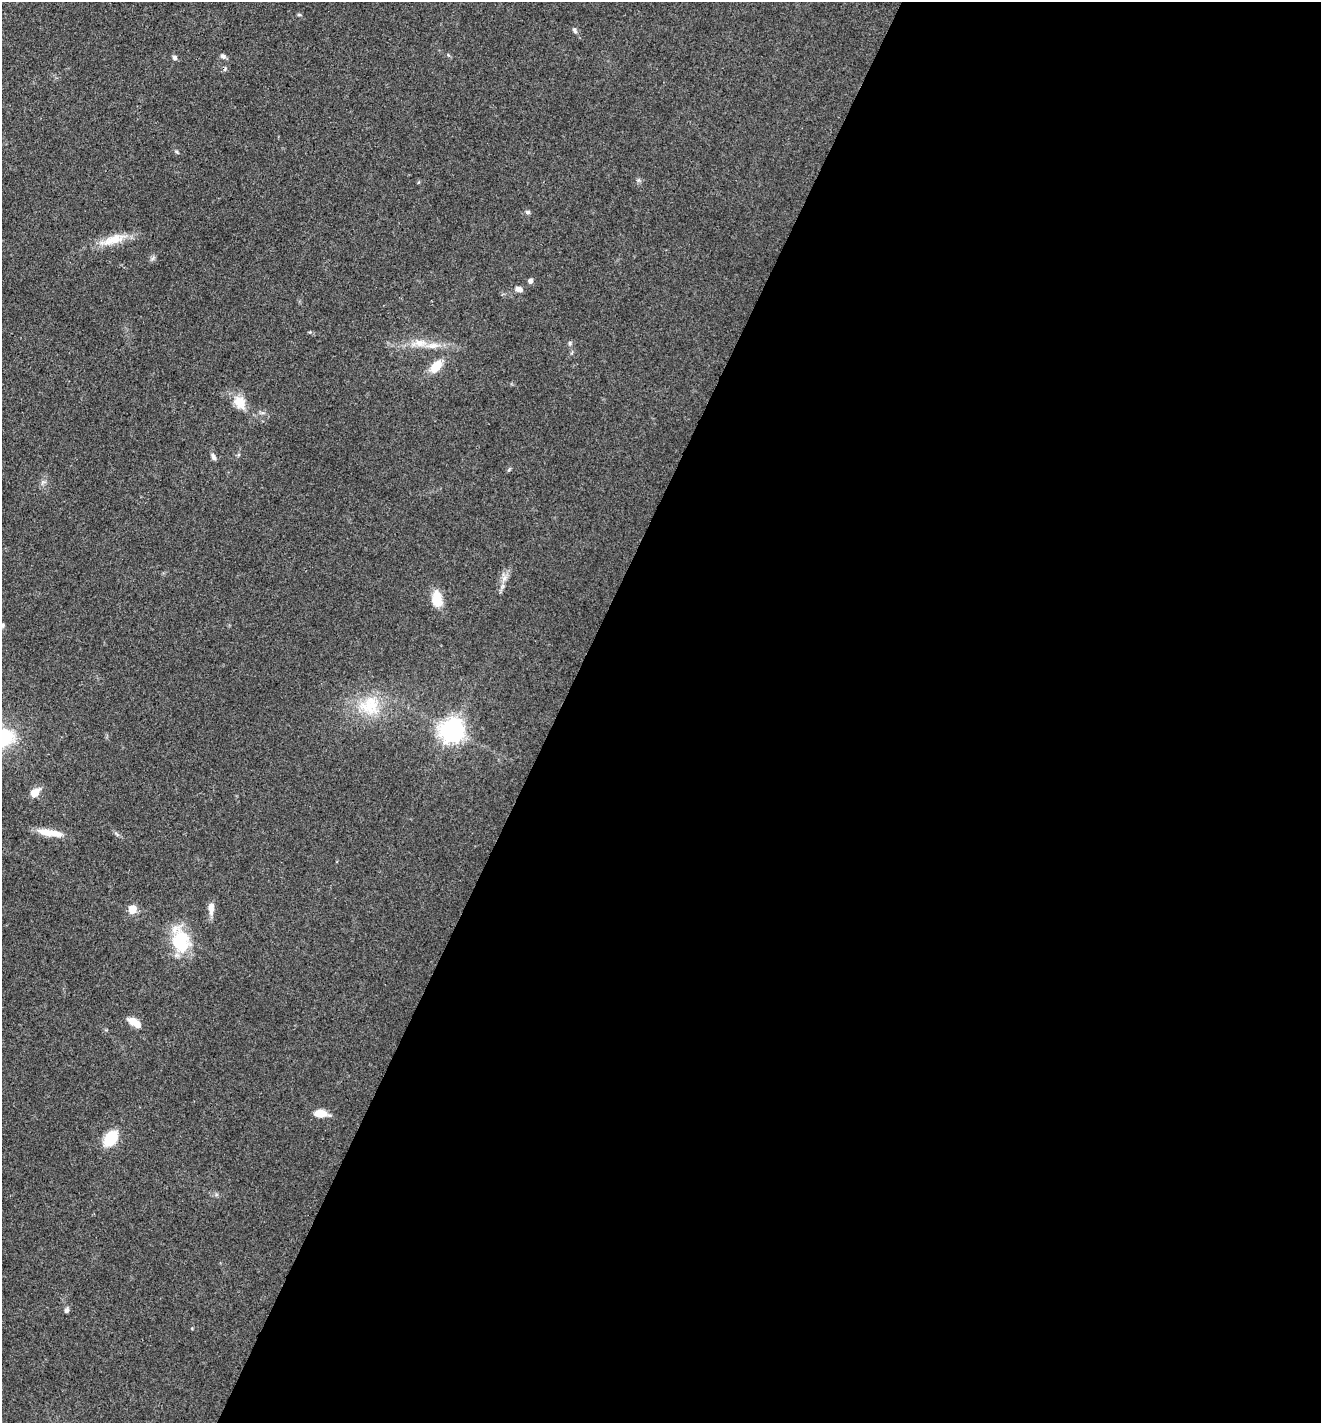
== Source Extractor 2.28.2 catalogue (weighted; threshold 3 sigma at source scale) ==
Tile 12 of 4 x 4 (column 4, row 3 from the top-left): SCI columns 4236-5554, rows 1424-2844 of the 5697 x 5687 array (HDU 1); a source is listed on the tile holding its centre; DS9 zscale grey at full resolution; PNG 1323 x 1425 px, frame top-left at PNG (2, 2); no overlay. Shown black and unused: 58% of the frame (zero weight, under 3 of 4 exposures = <1% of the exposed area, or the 3 px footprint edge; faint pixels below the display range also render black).
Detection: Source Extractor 2.28.2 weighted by HDU 2 'WHT'; one run over the whole footprint, this tile lists its part. Background 0.0853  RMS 0.0057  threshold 0.0257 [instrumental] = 3 sigma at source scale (4.5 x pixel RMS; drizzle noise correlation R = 1.50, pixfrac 1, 0.05/0.05 arcsec/px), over >= 5 px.
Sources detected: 32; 1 cosmic-ray / hot-pixel residue — not listed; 2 inside a brighter listed object's ellipse — not listed separately; the other 29 listed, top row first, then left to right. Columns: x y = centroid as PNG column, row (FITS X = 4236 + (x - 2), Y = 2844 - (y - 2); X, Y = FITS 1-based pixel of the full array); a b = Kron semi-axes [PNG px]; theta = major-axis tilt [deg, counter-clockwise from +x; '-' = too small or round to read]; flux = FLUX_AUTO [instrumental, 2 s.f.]
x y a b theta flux
299 15 6 4 -1 0.69
574 30 9 5 -64 1.3
223 56 8 6 -57 1.6
175 57 6 6 - 1.3
528 212 6 6 - 1.3
113 240 39 12 17 12
153 258 7 4 70 1.1
530 281 5 5 - 2.2
518 289 9 6 -12 2.6
420 343 17 11 1 6.7
570 343 5 5 - 0.92
436 367 15 8 53 11
239 402 19 14 -55 8.8
213 457 10 5 -68 1.6
509 470 6 4 45 0.74
504 578 9 7 62 2.8
437 599 17 11 -83 12
3 625 6 4 -85 0.77
370 706 30 28 -2 26
452 730 8 7 - 510
35 793 8 6 45 8.8
50 833 30 7 -8 10
211 908 16 7 89 4.5
132 909 5 5 - 16
180 941 28 22 -82 27
135 1023 17 7 -33 6.6
320 1113 13 7 -2 8.7
110 1138 11 7 53 30
67 1310 7 5 71 1.6